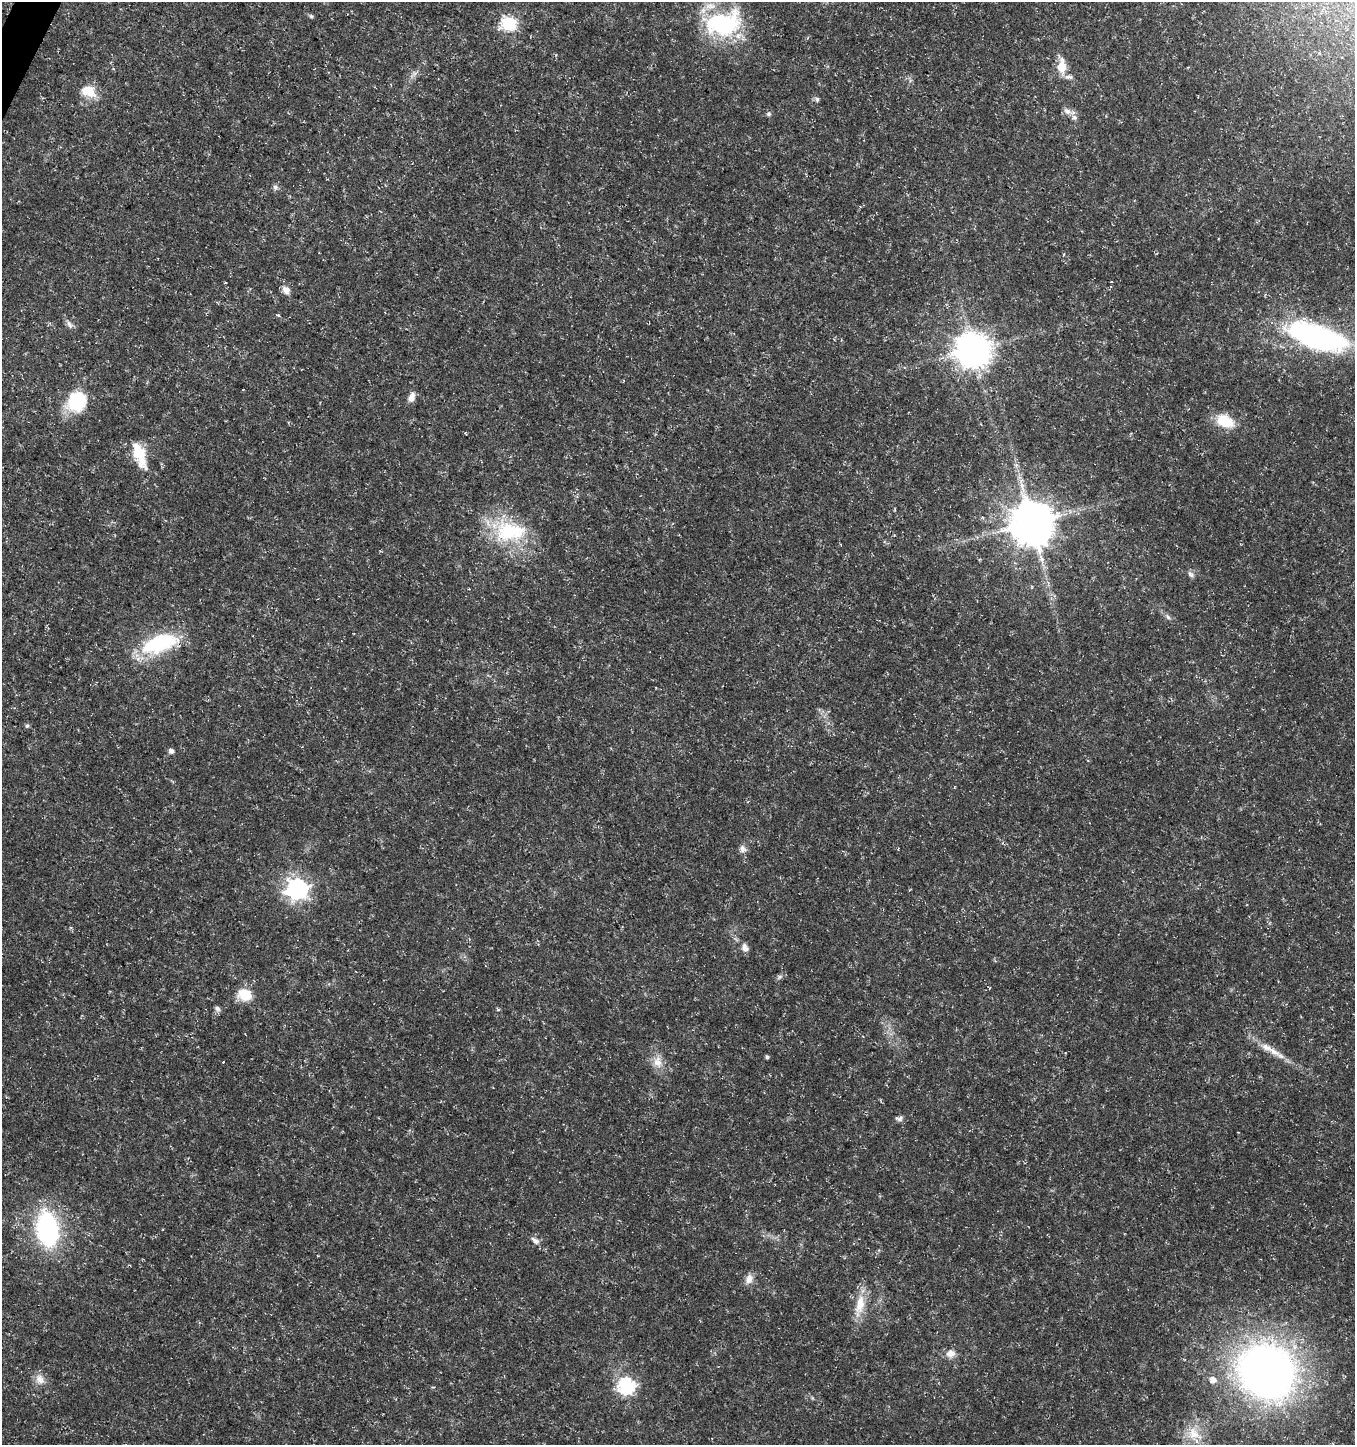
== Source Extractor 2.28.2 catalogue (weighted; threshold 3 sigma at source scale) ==
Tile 11 of 4 x 4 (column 3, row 3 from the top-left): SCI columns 2903-4255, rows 1452-2894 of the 5872 x 5780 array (HDU 1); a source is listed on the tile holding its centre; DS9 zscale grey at full resolution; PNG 1357 x 1447 px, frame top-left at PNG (2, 2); no overlay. Shown black and unused: <1% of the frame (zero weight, under 3 of 5 exposures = <1% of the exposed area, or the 3 px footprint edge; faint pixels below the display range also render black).
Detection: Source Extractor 2.28.2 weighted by HDU 2 'WHT'; one run over the whole footprint, this tile lists its part. Background 0.0108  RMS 0.0022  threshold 0.0101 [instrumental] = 3 sigma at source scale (4.5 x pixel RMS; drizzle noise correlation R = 1.50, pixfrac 1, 0.0396/0.0396 arcsec/px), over >= 5 px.
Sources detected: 53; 1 cosmic-ray / hot-pixel residue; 1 long thin detection or spike segment (spike, bleed or trail) — not listed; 3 inside a brighter listed object's ellipse — not listed separately; the other 48 listed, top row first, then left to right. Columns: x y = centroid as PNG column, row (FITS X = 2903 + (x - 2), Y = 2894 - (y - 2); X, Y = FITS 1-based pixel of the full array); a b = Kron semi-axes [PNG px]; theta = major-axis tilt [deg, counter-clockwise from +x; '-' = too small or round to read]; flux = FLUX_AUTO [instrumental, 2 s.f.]
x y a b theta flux
311 16 6 5 - 0.36
508 23 7 7 - 39
723 24 50 31 11 23
1061 67 15 8 -89 4.1
1068 77 14 5 -1 0.98
89 91 23 16 -23 4.2
817 99 7 6 - 0.49
1067 111 12 7 -35 1.1
769 114 7 6 - 0.46
275 187 7 6 - 0.66
1064 254 4 3 - 0.18
286 290 9 7 -50 1.6
278 315 4 4 - 0.35
69 324 11 6 -60 0.91
1317 337 61 22 -18 58
973 350 11 10 - 480
411 397 12 8 72 1.4
76 401 20 18 64 13
1225 421 18 11 -24 7.4
138 452 31 15 -74 6.6
895 509 5 3 - 0.2
1032 523 12 12 - 920
508 532 43 31 -12 17
1191 574 10 7 -40 0.8
1168 617 9 4 -55 0.55
159 643 45 20 19 18
27 726 6 5 - 0.42
171 751 5 5 - 1.1
743 849 11 9 -72 1.1
297 889 8 8 - 130
745 948 10 8 -71 1.2
780 977 9 5 28 0.59
245 995 15 12 -17 5.2
217 1009 8 7 - 0.68
1274 1052 36 8 -32 3.6
767 1057 4 4 - 0.47
658 1062 16 12 -68 2.6
899 1118 10 6 4 0.77
47 1229 29 17 -82 38
535 1241 12 7 -36 1.1
749 1279 13 9 65 1.7
860 1305 33 12 78 4.9
950 1354 11 9 24 1.9
1267 1372 47 42 -35 160
40 1379 14 11 -54 2
1213 1380 7 7 - 1.6
626 1386 7 7 - 58
1193 1434 20 15 -76 5